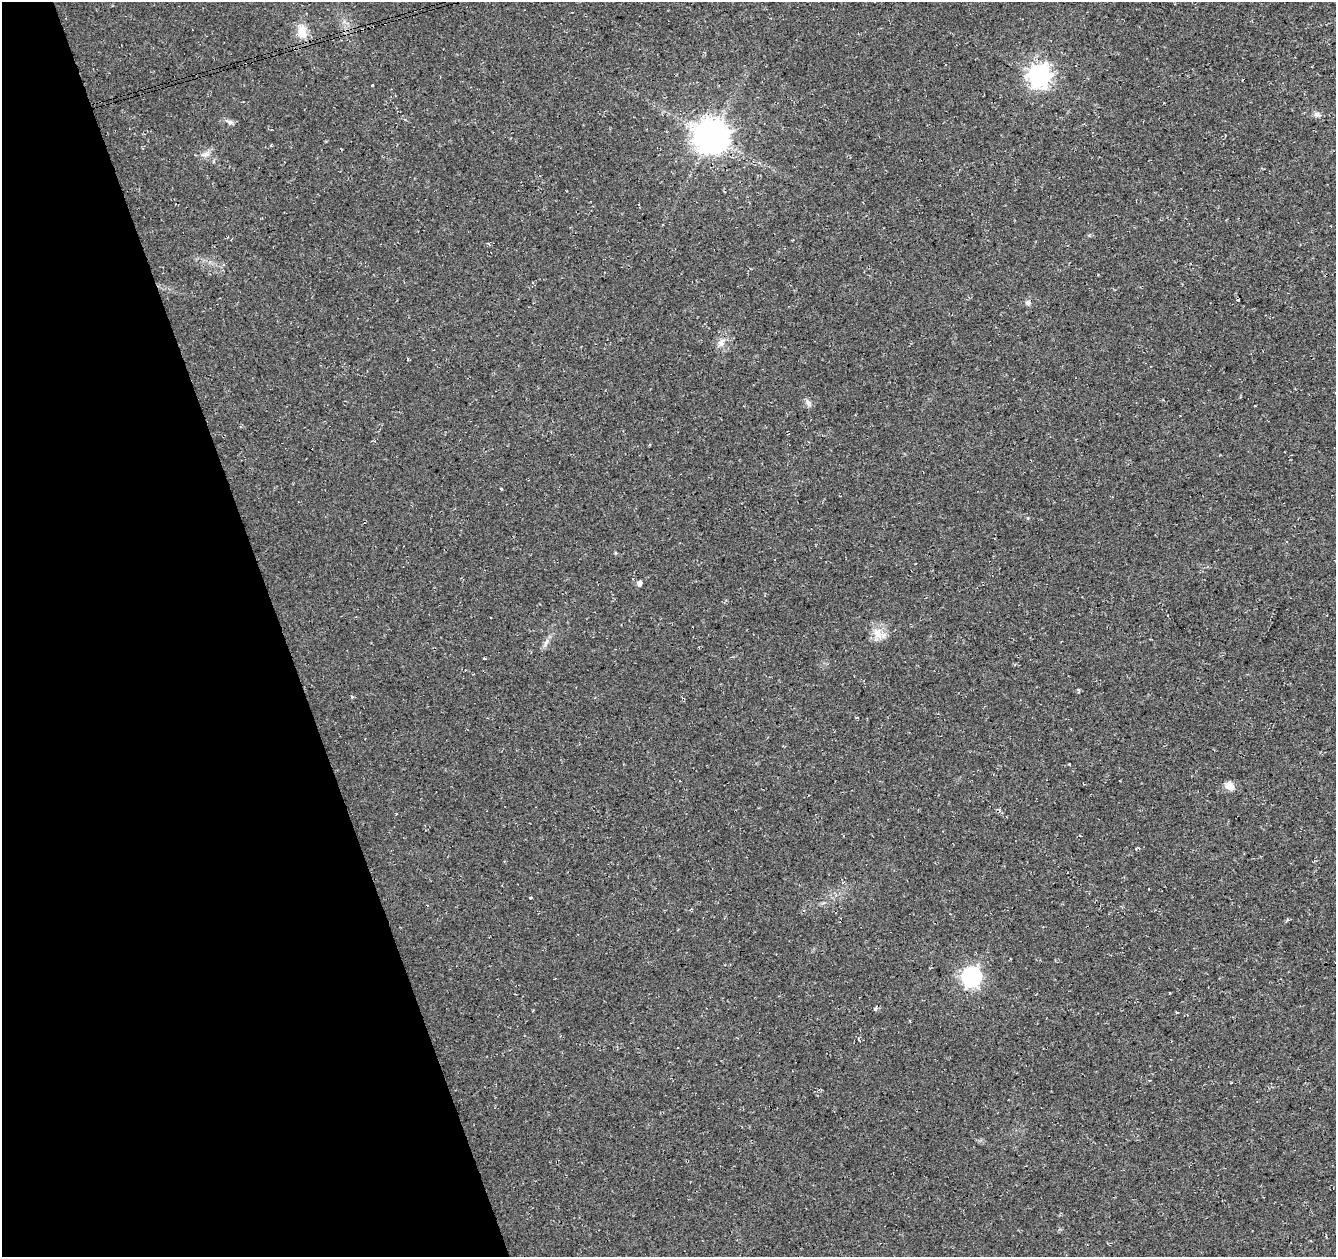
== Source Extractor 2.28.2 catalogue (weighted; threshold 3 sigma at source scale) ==
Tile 5 of 4 x 4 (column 1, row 2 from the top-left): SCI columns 55-1388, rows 2593-3847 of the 5449 x 5237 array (HDU 1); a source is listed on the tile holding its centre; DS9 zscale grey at full resolution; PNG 1338 x 1259 px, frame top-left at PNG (2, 2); no overlay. Shown black and unused: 21% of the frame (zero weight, under 3 of 4 exposures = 5% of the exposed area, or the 3 px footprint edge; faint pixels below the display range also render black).
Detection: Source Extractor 2.28.2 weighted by HDU 2 'WHT'; one run over the whole footprint, this tile lists its part. Background 0.0307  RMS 0.0081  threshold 0.0362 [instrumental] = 3 sigma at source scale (4.5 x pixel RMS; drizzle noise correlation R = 1.50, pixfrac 1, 0.0396/0.0396 arcsec/px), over >= 5 px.
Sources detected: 19; all 19 listed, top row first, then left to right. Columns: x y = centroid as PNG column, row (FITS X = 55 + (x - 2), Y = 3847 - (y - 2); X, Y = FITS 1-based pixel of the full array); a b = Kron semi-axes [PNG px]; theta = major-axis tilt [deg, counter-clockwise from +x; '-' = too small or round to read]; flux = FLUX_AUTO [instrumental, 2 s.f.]
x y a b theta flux
302 32 17 12 -79 11
1039 75 8 8 - 480
1317 114 8 6 -2 2.8
229 122 10 5 -9 2.6
711 136 10 10 - 1500
271 146 3 3 - 0.71
205 154 15 5 12 3.4
1028 302 7 7 - 2.4
721 342 13 8 44 4.7
808 403 9 6 -62 2.7
639 583 5 5 - 3.3
878 633 14 11 -62 9
546 642 15 4 59 3.3
1069 764 3 2 - 0.51
1229 786 12 9 -37 5.6
530 897 4 2 - 0.91
427 905 3 2 - 0.66
971 977 8 7 - 320
1231 1083 3 2 - 0.57
Unlisted compact peaks at least as high as the median listed source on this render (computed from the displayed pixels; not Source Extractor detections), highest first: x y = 372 85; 1028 518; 501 489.